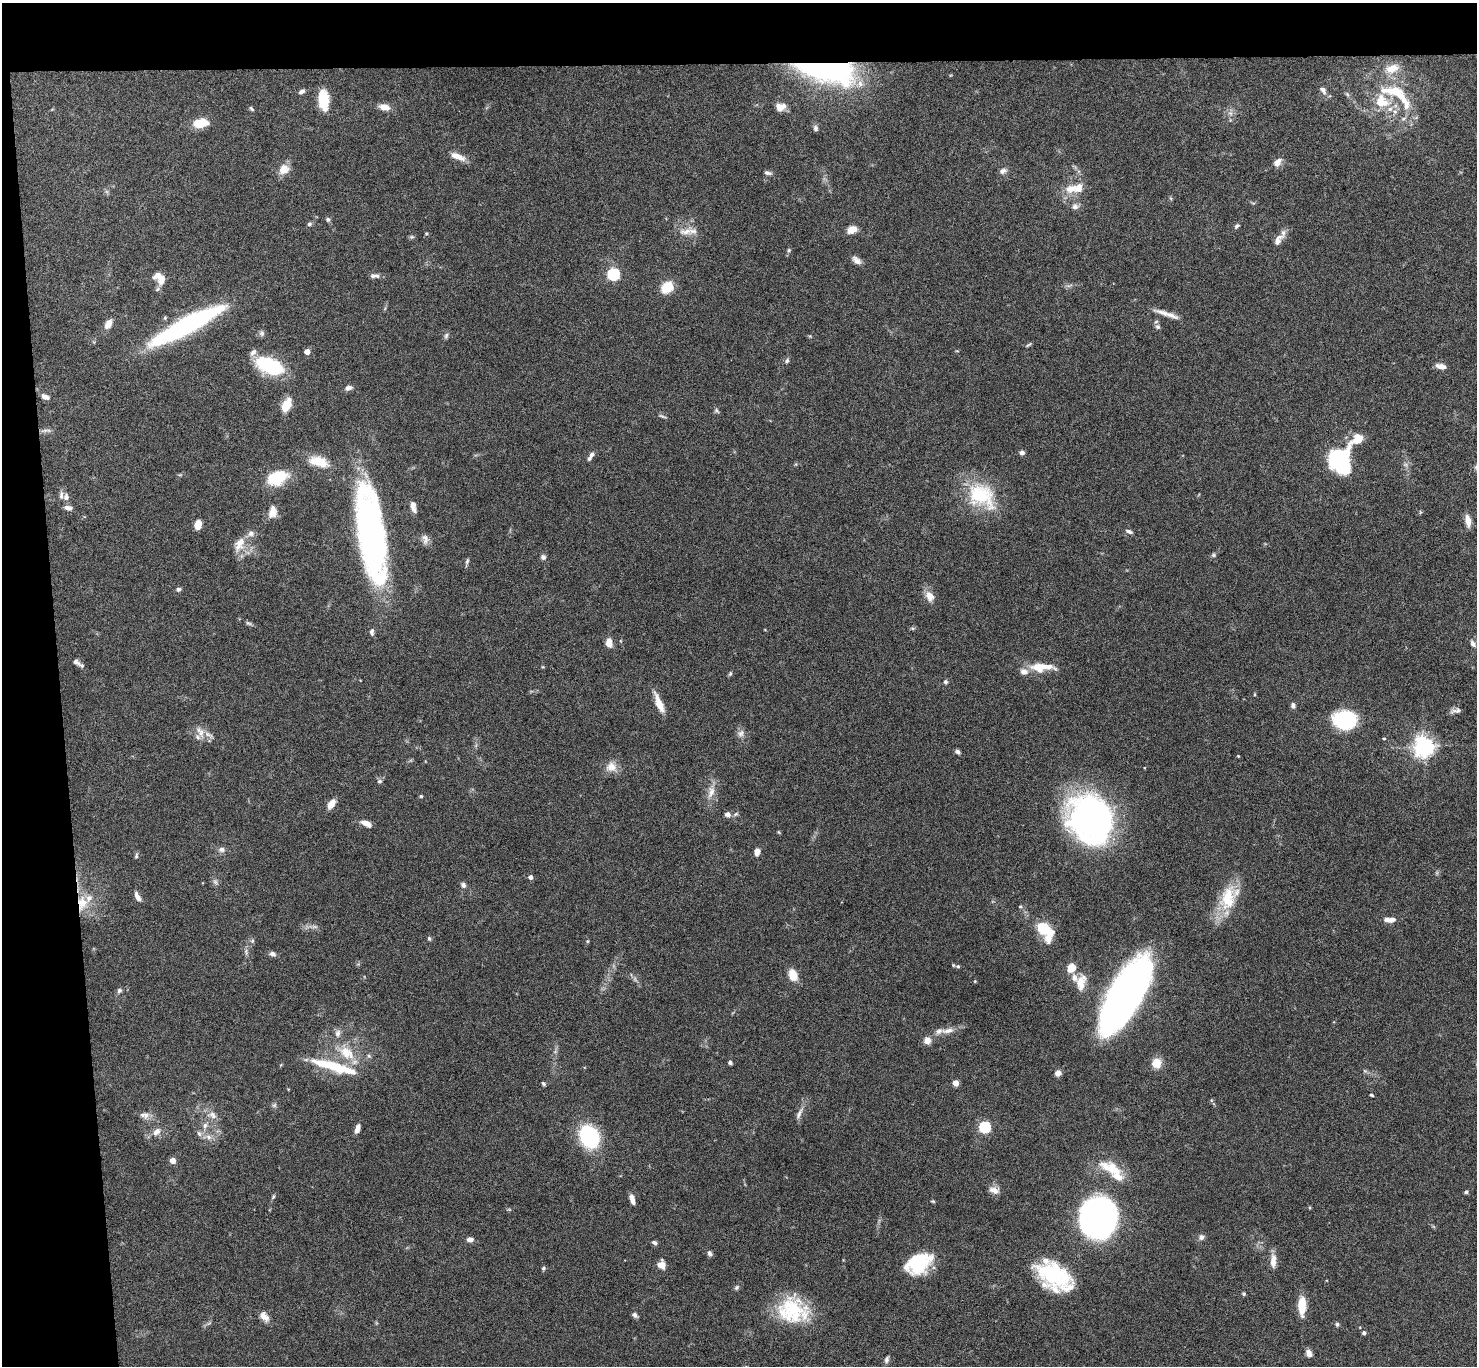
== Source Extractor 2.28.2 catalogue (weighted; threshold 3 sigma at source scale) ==
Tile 1 of 3 x 3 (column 1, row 1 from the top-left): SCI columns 2-1476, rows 2910-4273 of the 4427 x 4397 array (HDU 1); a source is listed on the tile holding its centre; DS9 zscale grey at full resolution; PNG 1479 x 1368 px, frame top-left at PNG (2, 3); no overlay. Shown black and unused: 8% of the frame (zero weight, under 4 of 8 exposures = <1% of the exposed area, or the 3 px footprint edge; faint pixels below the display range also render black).
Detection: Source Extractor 2.28.2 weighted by HDU 2 'WHT'; one run over the whole footprint, this tile lists its part. Background 0.0565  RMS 0.0038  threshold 0.0154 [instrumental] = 3 sigma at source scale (4.09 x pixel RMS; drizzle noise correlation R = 1.36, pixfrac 0.8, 0.05/0.05 arcsec/px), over >= 5 px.
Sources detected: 194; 3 too faint to see at this stretch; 1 inside a brighter object's white glare — not listed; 19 inside a brighter listed object's ellipse — not listed separately; the other 171 listed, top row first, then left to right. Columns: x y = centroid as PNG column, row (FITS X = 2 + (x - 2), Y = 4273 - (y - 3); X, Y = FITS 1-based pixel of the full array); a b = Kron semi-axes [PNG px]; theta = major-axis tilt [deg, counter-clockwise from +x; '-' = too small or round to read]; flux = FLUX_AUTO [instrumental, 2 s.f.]
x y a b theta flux
1392 68 18 10 17 5.2
826 69 52 20 -12 100
1323 90 12 7 -54 1.5
301 92 7 5 29 1.1
1347 94 6 5 - 0.63
1396 94 53 17 -28 17
324 100 21 10 -85 9.4
384 107 12 7 -12 3.2
781 107 12 9 16 3.1
251 109 7 4 -45 0.54
1230 113 7 4 -18 0.83
200 123 13 7 8 9.9
816 128 8 6 -70 0.99
457 156 18 7 -22 3.8
1277 162 11 7 47 2.4
284 169 13 10 39 4.3
1003 171 10 7 25 1.4
768 173 10 5 -12 0.98
1072 188 19 12 16 5.4
1075 207 8 7 - 1.6
328 220 6 5 - 0.69
309 224 7 5 17 0.68
1237 226 7 5 41 0.75
852 229 8 6 25 4.8
686 231 21 10 8 3.9
426 233 5 4 - 0.43
412 237 6 5 - 0.59
1278 240 18 9 54 2.9
789 250 5 4 - 0.47
856 260 12 7 -43 1.9
613 274 6 5 - 47
373 276 8 6 4 0.97
160 278 16 10 -51 4.6
667 287 11 9 42 8.7
1167 314 35 5 -18 3.4
108 324 12 7 59 2.8
186 325 76 14 28 62
1158 327 7 6 - 0.91
262 333 8 7 - 0.93
446 335 8 5 63 0.82
1028 345 10 3 36 0.51
307 352 4 4 - 2.9
787 361 7 5 63 0.72
270 366 27 13 -22 27
1441 366 13 6 -13 2.1
348 388 8 5 14 1.5
45 397 9 5 -24 1.9
286 405 13 8 66 7.3
716 410 7 5 -37 0.66
662 416 12 3 -21 0.66
45 430 13 4 13 1.2
1357 439 27 10 39 5.7
1022 453 5 5 - 1.3
592 454 9 5 60 1.2
319 461 28 13 -15 7.3
1338 463 29 15 -49 25
277 478 25 16 22 13
981 496 39 28 -37 22
66 497 9 7 -89 1.5
413 507 15 7 -75 2.1
68 508 10 6 -14 1.5
272 512 16 10 80 3.2
1468 521 15 6 -80 3
198 524 7 5 78 5.5
1129 531 8 5 -20 1
371 533 81 21 -81 150
425 539 14 8 -84 1.8
240 544 23 12 67 4.9
1213 555 6 5 - 0.6
543 557 6 6 - 1.1
467 561 9 4 71 0.7
178 589 6 5 - 0.92
930 596 15 10 -63 3.2
248 623 9 4 -26 0.71
913 628 7 4 0 0.52
372 632 9 6 -90 0.96
609 643 11 8 -82 2.7
1473 644 10 6 -59 1.5
76 662 13 6 -30 1.5
1041 667 32 10 -1 7.7
730 674 7 4 63 0.52
945 682 5 5 - 0.7
659 703 23 7 -68 5
1293 705 8 6 -76 0.98
1456 711 15 6 12 1.4
1345 720 23 18 -8 25
200 732 20 10 -62 3.8
741 733 11 9 64 1.6
1384 738 4 3 - 0.31
1424 747 7 7 - 240
957 752 6 5 - 1
1238 756 3 3 - 0.26
611 767 15 14 - 3.6
380 781 7 5 15 0.76
711 792 18 9 73 3.5
421 796 4 4 - 0.67
331 804 13 7 55 2.8
727 814 7 6 - 1.6
1091 819 49 40 -57 110
366 823 13 6 -22 2.5
779 832 6 3 -70 0.32
222 849 10 7 -1 1.4
757 852 7 5 78 2.4
136 856 7 4 74 0.58
530 877 4 4 - 1.4
463 885 7 6 - 1.1
137 897 11 5 -64 1.9
1228 897 35 21 63 14
82 903 21 13 82 7.3
1020 907 5 5 - 0.5
1391 920 12 6 8 2.3
1045 929 17 9 -40 15
429 938 6 4 -63 0.53
252 941 6 5 - 0.64
587 941 5 3 - 0.36
246 952 10 4 -86 0.86
273 954 8 6 -20 1.3
958 966 6 5 - 0.73
1071 968 8 7 - 5.2
793 975 13 9 -71 4.8
1081 982 22 11 80 4.7
119 990 7 6 - 0.81
1126 995 66 24 61 190
948 1031 20 7 8 3
927 1040 9 9 - 2.2
346 1052 27 16 -39 10
730 1062 4 4 - 0.83
1157 1063 12 11 - 4.2
333 1066 54 12 -15 17
1058 1073 7 6 - 1.6
956 1083 4 4 - 4.2
543 1084 6 4 -41 0.55
1371 1095 4 3 - 0.45
274 1105 7 5 44 0.73
799 1113 18 6 64 1.9
144 1115 14 9 -3 2.2
212 1115 14 10 -28 2.8
205 1126 9 7 76 1.6
984 1127 5 5 - 38
357 1129 9 5 70 2.3
156 1132 13 8 44 2.4
199 1134 9 5 -63 1.1
208 1137 9 6 -27 1.7
589 1137 18 14 -70 38
173 1161 4 4 - 3.7
1111 1169 35 14 -25 9.6
994 1190 13 8 -14 2.3
1466 1192 5 4 - 0.61
273 1197 7 4 63 0.55
632 1199 11 5 -76 1.9
933 1201 5 4 - 0.38
1099 1219 28 25 81 220
1201 1237 7 7 - 1.2
470 1239 8 6 1 1.5
654 1243 7 5 -28 0.94
709 1253 7 5 -60 1
1273 1261 18 7 89 3.3
918 1263 28 18 29 20
661 1265 8 8 - 3.2
543 1268 6 5 - 0.56
1055 1276 42 25 -32 29
737 1287 7 6 - 0.7
1244 1294 4 4 - 0.52
1302 1305 19 7 89 7.9
793 1310 36 31 -13 22
635 1315 7 5 -39 1.1
264 1316 14 8 -51 2.5
1337 1324 6 5 - 0.65
1364 1333 4 4 - 0.92
1309 1353 9 6 -71 1.7
886 1360 9 5 72 0.95
Overlapping masked pixels (flux is a lower limit): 2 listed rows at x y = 826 69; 82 903